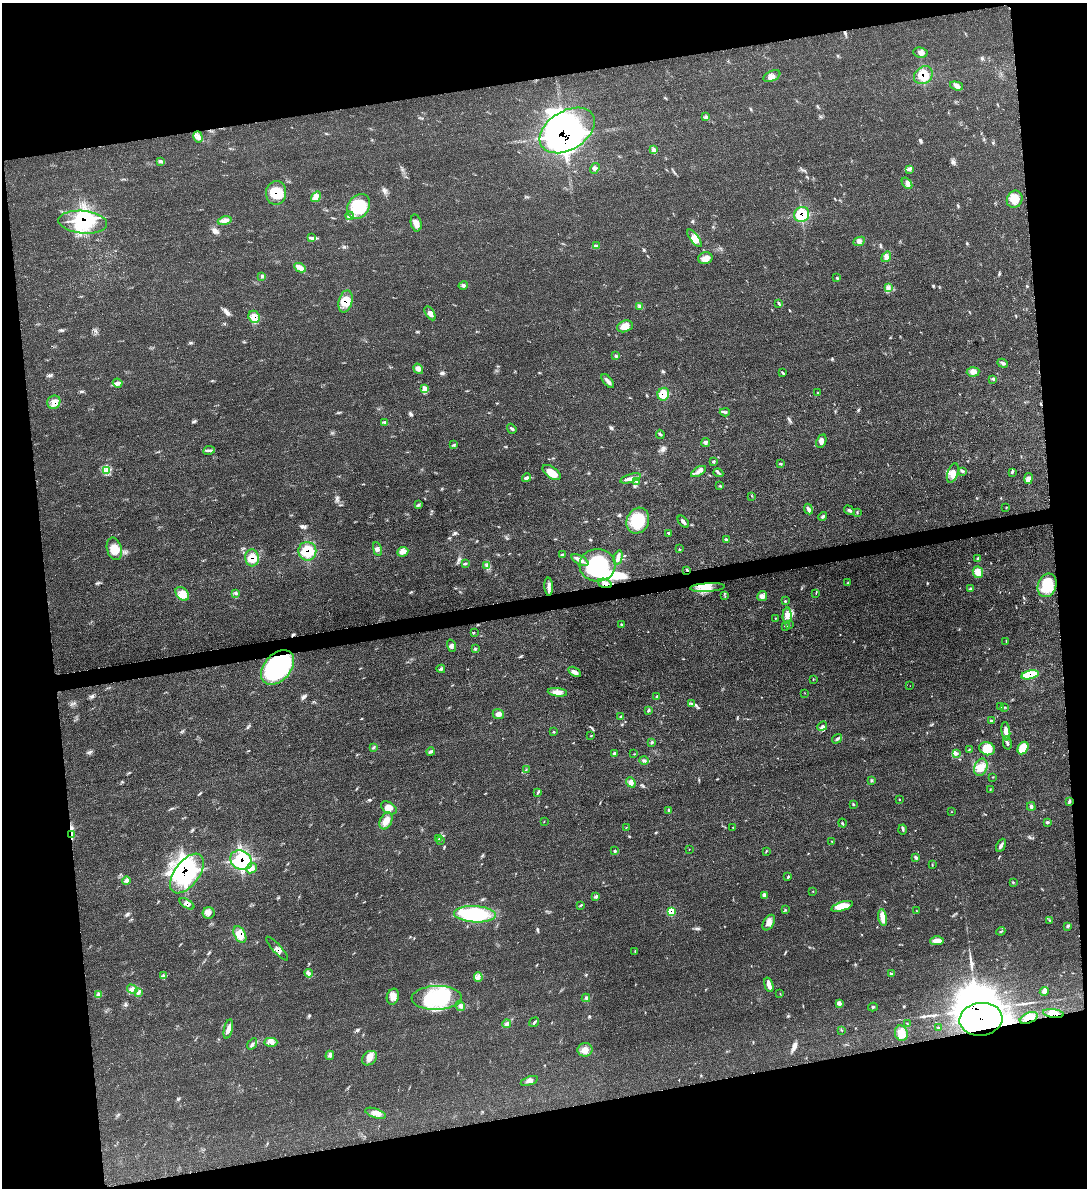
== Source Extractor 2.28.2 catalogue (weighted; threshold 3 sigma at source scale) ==
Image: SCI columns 157-4493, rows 17-4758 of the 4748 x 4760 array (HDU 1 of 3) = the unmasked area's bounding box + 8 px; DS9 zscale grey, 4 x 4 block average (1 PNG px = mean of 4 x 4 image px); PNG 1089 x 1190 px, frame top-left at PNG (2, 3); each listed source drawn as its Kron ellipse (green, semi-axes under 4 px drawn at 4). Shown black and unused: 21% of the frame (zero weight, under 3 of 4 exposures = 2% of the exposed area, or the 3 px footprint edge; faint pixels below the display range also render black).
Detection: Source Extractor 2.28.2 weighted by HDU 2 'WHT'. Background 0.0464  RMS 0.0051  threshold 0.0228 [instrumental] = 3 sigma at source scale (4.5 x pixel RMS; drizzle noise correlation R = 1.50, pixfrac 1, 0.05/0.05 arcsec/px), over >= 5 px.
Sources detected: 273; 16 inside a brighter object's white glare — neither listed nor drawn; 3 coinciding with a brighter row at this scale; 13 inside a brighter listed object's ellipse — not listed separately; the other 241 listed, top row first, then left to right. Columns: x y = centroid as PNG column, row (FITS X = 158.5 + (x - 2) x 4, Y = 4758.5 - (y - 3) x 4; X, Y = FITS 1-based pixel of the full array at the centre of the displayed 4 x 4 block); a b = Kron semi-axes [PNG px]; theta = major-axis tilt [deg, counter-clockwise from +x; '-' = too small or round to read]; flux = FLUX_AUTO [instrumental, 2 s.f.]
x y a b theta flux
920 53 7 5 -8 11
923 75 10 8 38 53
772 76 9 5 24 16
957 86 7 4 -16 10
705 117 2 2 - 1.9
567 130 30 19 31 1100
198 137 5 4 - 13
654 150 4 2 - 4.9
160 161 2 2 - 1.5
595 168 6 2 54 6.1
909 169 2 2 - 1.9
907 183 6 4 -51 10
276 193 12 10 87 64
316 197 6 3 58 10
1015 199 9 7 67 38
359 206 13 10 54 140
802 215 8 7 - 92
350 216 4 3 - 6.2
225 221 7 4 12 13
83 222 24 11 -6 140
416 223 9 5 -78 17
311 238 2 2 - 2
695 238 10 4 -53 19
859 241 6 4 24 9.6
596 246 4 3 - 5.5
886 257 6 4 54 13
705 258 7 6 - 17
300 268 6 4 -28 12
261 276 3 2 - 2.4
837 278 2 2 - 1.6
463 285 5 3 - 7.2
888 288 4 2 - 6.2
345 301 11 6 75 44
779 303 3 2 - 3.8
639 306 2 2 - 1.6
430 313 8 4 -58 11
254 317 6 5 - 22
625 326 8 5 18 29
616 355 2 2 - 2.7
1003 363 5 2 - 5.6
418 369 5 4 - 9.9
973 372 6 4 6 18
783 373 4 2 - 4
993 379 4 2 - 1.8
608 381 8 3 -51 11
118 383 5 4 - 8.9
424 389 2 2 - 2
818 393 3 2 - 2.4
663 394 6 5 - 48
54 402 7 6 - 21
725 412 5 2 - 4.4
385 422 4 3 - 4.5
512 429 5 2 - 4.6
660 434 4 2 - 3.7
821 441 7 4 66 12
705 443 4 3 - 5.9
454 445 2 2 - 2.4
209 450 6 2 11 5.1
713 462 3 2 - 2.4
781 464 3 2 - 2.9
107 470 2 2 - 2
698 471 8 3 30 11
962 471 4 2 - 4
552 472 10 5 -36 38
1012 472 3 2 - 3.3
718 473 5 2 - 5.3
953 473 10 5 71 23
527 478 5 3 - 7.2
631 478 10 4 18 17
1029 478 5 3 - 9.2
636 482 4 3 - 5.2
720 486 2 2 - 2.5
752 496 2 2 - 1.3
418 505 3 2 - 2.6
1006 508 2 2 - 1.3
808 509 5 3 - 9.6
849 510 6 3 -33 5.5
857 512 3 2 - 2.1
823 516 5 2 - 5.8
638 521 13 11 65 110
683 522 7 2 -48 9.3
669 533 3 2 - 3
726 539 2 2 - 4.2
114 549 11 7 -74 34
377 549 7 3 -79 8.8
679 549 3 2 - 1.4
307 551 9 9 - 83
403 552 6 5 - 18
562 555 4 2 - 3.6
618 557 7 4 76 12
252 558 8 7 - 34
978 558 2 2 - 5.3
580 560 9 4 -28 17
465 563 3 2 - 3.5
597 565 18 16 5 250
487 566 3 3 - 5.1
687 570 3 2 - 2.9
978 572 6 5 - 30
605 583 7 3 -20 12
848 583 3 2 - 1.7
1047 585 12 9 71 130
549 587 9 3 -87 12
707 588 17 4 3 31
970 589 4 2 - 3.6
236 593 2 2 - 1.9
816 593 2 2 - 1.1
182 594 8 5 -46 24
725 596 2 2 - 1.1
762 596 5 4 - 13
785 601 3 2 - 3
787 616 8 4 88 19
775 618 2 2 - 1.4
621 624 4 2 - 2.9
789 625 2 2 - 1.3
785 626 3 2 - 2.1
474 632 2 2 - 1.4
1006 641 2 2 - 1.4
451 646 6 3 -72 8.3
475 649 4 2 - 3.1
278 667 20 13 48 510
441 669 4 3 - 5.4
574 672 7 3 -33 11
1030 675 9 4 12 120
813 679 2 2 - 1.2
910 686 2 2 - 0.44
557 692 10 4 -8 24
805 693 2 2 - 0.9
656 697 4 2 - 2.4
692 704 3 2 - 3.2
1001 707 2 2 - 1.7
1005 707 2 2 - 1.7
648 711 3 2 - 3.6
498 714 5 5 - 15
621 717 3 2 - 4.1
991 721 3 2 - 3.5
822 726 5 3 - 6.5
1006 731 9 3 -81 26
553 732 2 2 - 2.3
591 736 2 2 - 1.9
837 739 5 2 - 6.6
651 742 3 3 - 4.3
1007 743 6 2 -77 6.3
374 748 3 2 - 3.1
1023 748 7 5 60 61
969 749 2 2 - 1.6
987 749 8 6 -17 45
430 752 4 3 - 5.3
957 753 3 2 - 3.8
614 754 4 3 - 11
634 754 2 2 - 0.87
644 760 4 3 - 6.4
981 767 9 6 68 31
526 769 2 2 - 0.98
993 777 2 2 - 1.5
872 781 3 2 - 2.2
631 782 5 4 - 14
990 790 2 2 - 1.4
538 793 4 2 - 3.9
900 800 2 2 - 1.8
1069 802 3 3 - 4.3
853 804 3 2 - 3.4
1031 806 4 3 - 5.8
389 808 8 5 -32 24
669 811 4 3 - 7.3
952 812 2 2 - 0.94
386 821 9 6 65 26
544 821 2 2 - 1.1
1047 822 3 2 - 4
842 823 4 2 - 3.1
626 827 2 2 - 0.95
732 827 2 2 - 1.2
903 829 5 2 - 3.3
72 834 2 2 - 3.4
439 839 2 2 - 1.5
440 840 2 2 - 1.4
832 841 2 2 - 1.5
1001 845 7 3 61 9.7
689 849 2 2 - 0.77
615 851 2 2 - 2.5
766 851 3 2 - 2
916 858 4 3 - 6.2
241 860 11 9 -27 160
932 865 2 2 - 1.9
251 868 5 4 - 12
187 873 23 12 53 240
788 877 3 2 - 3.7
126 881 4 4 - 8.1
1013 882 2 2 - 2.1
813 891 2 2 - 1.1
764 895 4 3 - 11
596 896 3 3 - 6.2
187 904 8 4 -31 11
581 905 3 2 - 2.3
842 906 11 4 18 45
785 910 3 2 - 2.2
917 911 2 2 - 1.2
671 912 4 3 - 49
209 913 6 6 - 14
475 914 21 8 -3 240
883 917 8 3 -81 38
1049 920 2 2 - 1.1
769 923 8 5 58 17
1068 926 4 2 - 3.8
1001 931 4 2 - 3.4
240 935 9 5 -63 41
937 941 7 3 1 27
277 948 15 3 -47 14
635 952 4 2 - 2.3
309 973 4 2 - 6.3
891 973 3 2 - 2.3
164 976 3 2 - 4.1
478 977 5 3 - 8.9
769 985 7 3 -72 19
132 989 5 2 - 6
1044 991 4 3 - 7.2
139 992 3 2 - 3.7
780 994 2 2 - 1.3
99 995 4 2 - 4.3
393 997 8 6 73 22
437 998 25 12 2 230
586 998 4 2 - 3
839 1003 4 2 - 8.7
460 1006 5 2 - 5.4
873 1007 5 2 - 3
1053 1013 10 4 -7 24
1029 1018 9 5 23 29
981 1019 21 16 6 3700
534 1022 5 2 - 4.5
506 1024 4 3 - 6.4
907 1024 3 2 - 1.7
939 1028 3 2 - 2.9
228 1029 10 4 76 17
842 1030 3 2 - 2
901 1033 8 6 -72 34
271 1042 6 4 1 13
252 1044 6 2 55 4.9
585 1050 7 6 - 21
330 1055 4 3 - 6.3
370 1058 8 6 39 20
529 1081 9 3 18 11
375 1113 11 4 -19 17
Overlapping masked pixels (flux is a lower limit): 25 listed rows (the first 20) at x y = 923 75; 567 130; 276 193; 802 215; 83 222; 345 301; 254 317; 663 394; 54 402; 307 551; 252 558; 687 570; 605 583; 278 667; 1030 675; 72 834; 241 860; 187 873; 187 904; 671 912
Diffuse or blended objects may show on this block-average render without a row.